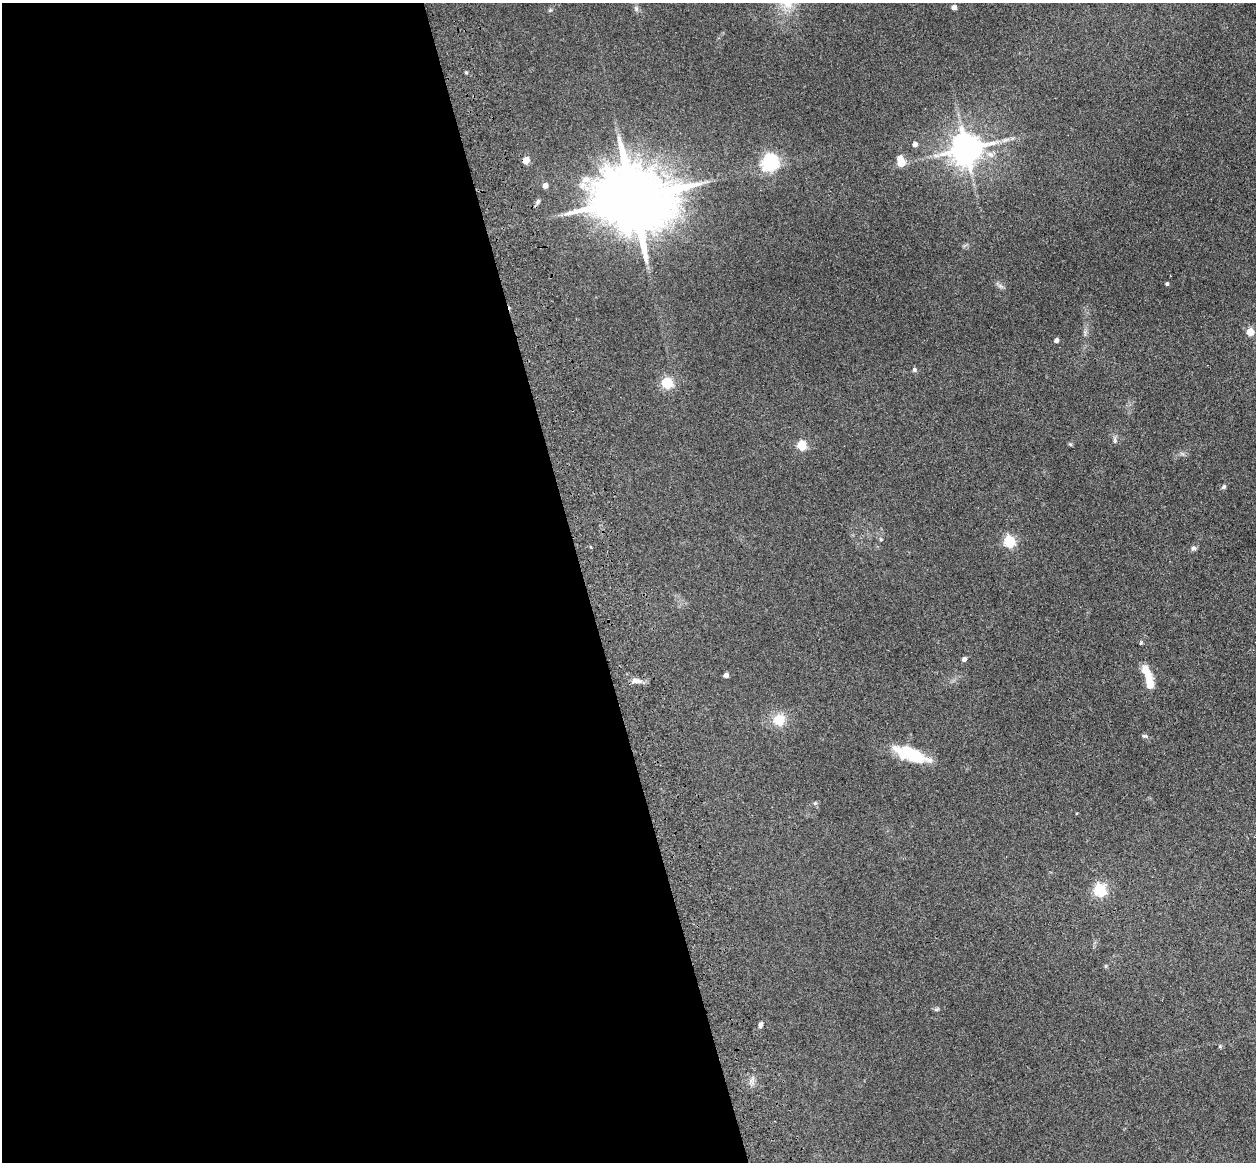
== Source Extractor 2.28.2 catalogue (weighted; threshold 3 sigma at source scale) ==
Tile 9 of 4 x 4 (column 1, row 3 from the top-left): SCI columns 115-1368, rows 1445-2604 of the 5242 x 5094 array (HDU 1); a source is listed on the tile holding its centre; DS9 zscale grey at full resolution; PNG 1258 x 1164 px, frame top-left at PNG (2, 3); no overlay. Shown black and unused: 47% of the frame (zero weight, under 3 of 4 exposures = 6% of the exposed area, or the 3 px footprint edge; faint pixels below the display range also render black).
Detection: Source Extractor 2.28.2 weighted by HDU 2 'WHT'; one run over the whole footprint, this tile lists its part. Background 0.0963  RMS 0.0067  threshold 0.0302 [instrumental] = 3 sigma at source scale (4.5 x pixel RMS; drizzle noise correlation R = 1.50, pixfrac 1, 0.05/0.05 arcsec/px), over >= 5 px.
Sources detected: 37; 1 inside a brighter object's white glare — not listed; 1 inside a brighter listed object's ellipse — not listed separately; the other 35 listed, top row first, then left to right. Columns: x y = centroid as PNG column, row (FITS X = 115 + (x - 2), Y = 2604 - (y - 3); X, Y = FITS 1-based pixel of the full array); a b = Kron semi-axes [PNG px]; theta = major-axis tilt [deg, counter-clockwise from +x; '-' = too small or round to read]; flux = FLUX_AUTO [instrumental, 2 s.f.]
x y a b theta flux
954 7 4 4 - 4.4
636 9 7 6 - 1.5
466 72 4 4 - 0.73
915 144 5 5 - 2.7
966 149 9 9 - 1200
526 160 5 5 - 12
770 163 6 6 - 210
901 163 5 5 - 16
545 186 4 4 - 4.8
633 199 22 16 2 7900
538 201 7 6 - 1.6
1167 284 4 3 - 1.1
1250 332 5 5 - 15
1056 340 4 4 - 2.4
914 370 6 5 - 1.5
667 383 5 5 - 60
1115 440 8 5 -72 1.4
1070 444 5 4 - 0.95
802 446 5 5 - 36
1224 487 7 5 40 1.1
880 539 6 3 -71 0.76
1009 542 5 5 - 66
1193 548 8 5 -12 1.4
964 659 4 4 - 2.6
726 675 4 4 - 3.3
637 681 16 7 -3 3.9
1149 683 21 9 -84 9.4
779 720 12 11 - 12
1144 736 8 5 -25 1.3
910 754 42 14 -20 25
815 803 5 5 - 1
1100 890 6 5 - 81
936 1009 7 4 19 1
760 1025 7 4 67 1.7
1220 1047 6 4 -19 0.76